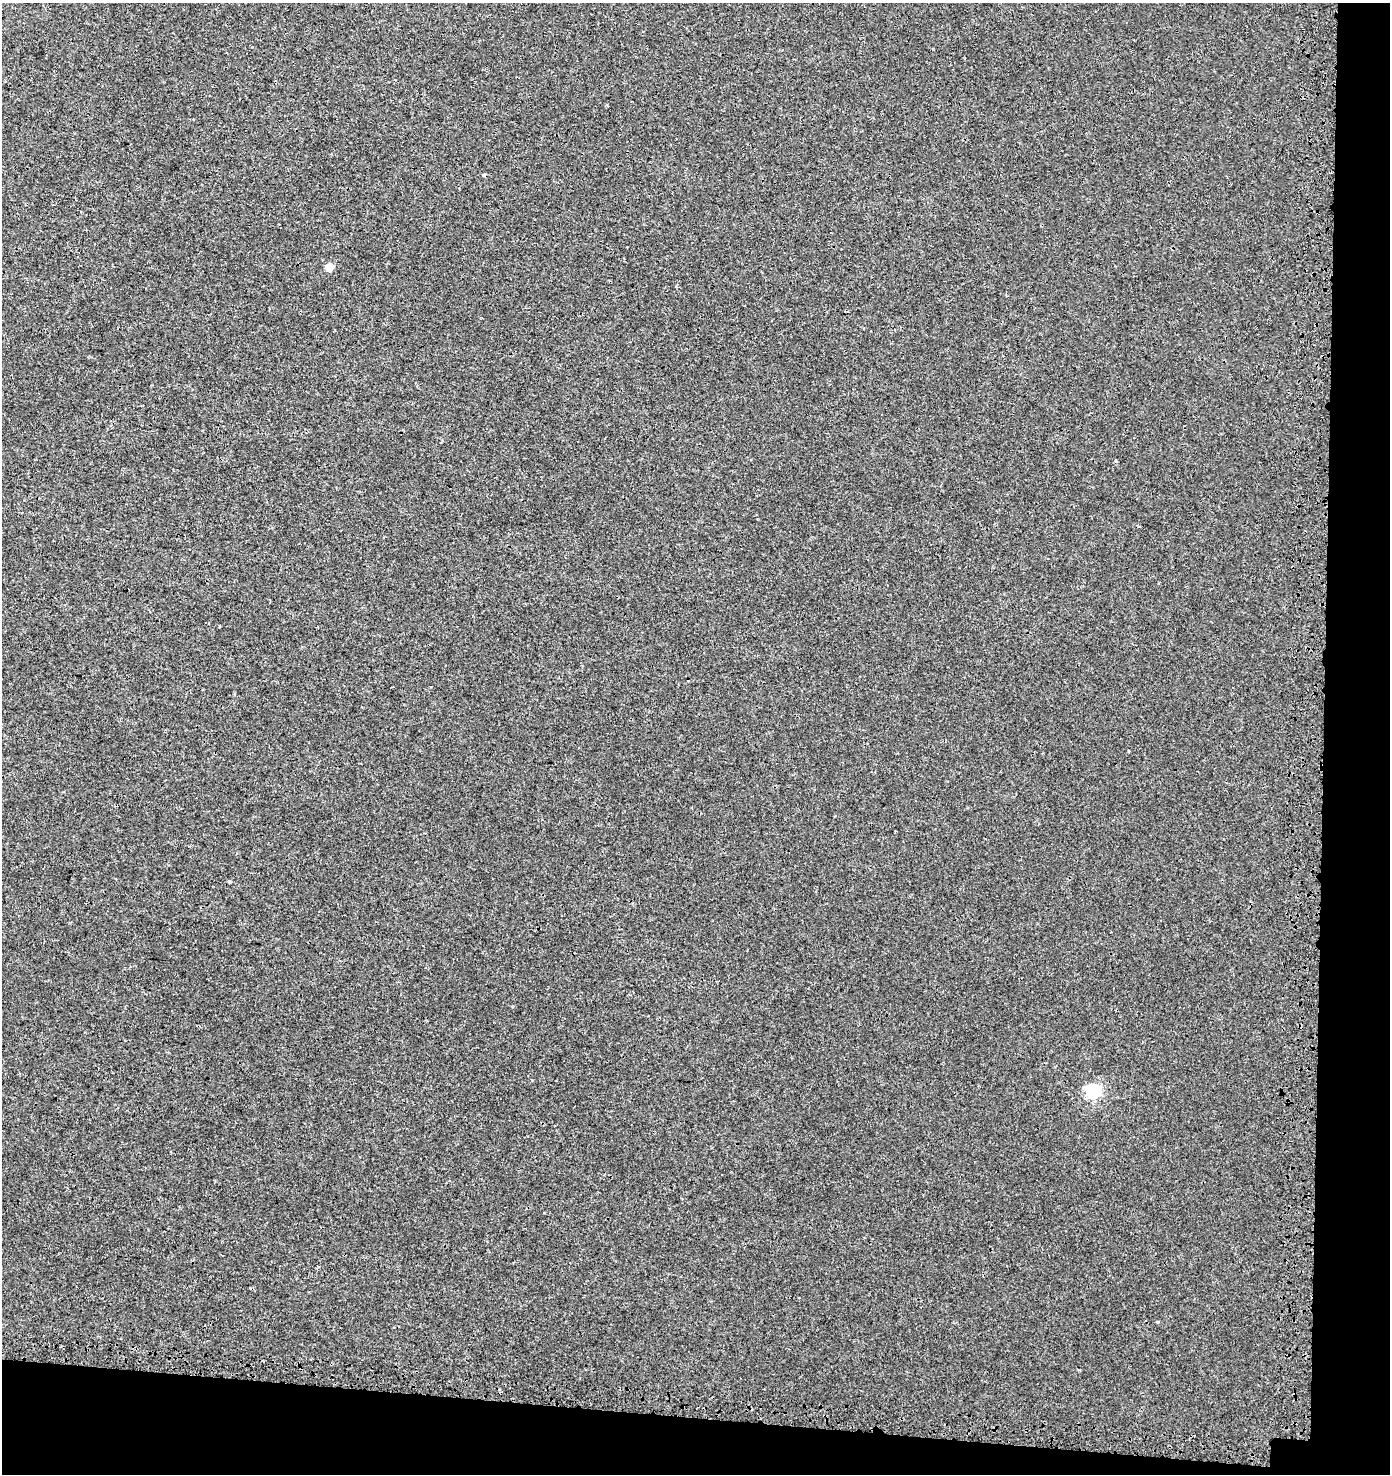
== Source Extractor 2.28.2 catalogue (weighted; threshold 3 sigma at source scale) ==
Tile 9 of 3 x 3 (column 3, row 3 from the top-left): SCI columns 3105-4492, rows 110-1581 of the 4870 x 4628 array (HDU 1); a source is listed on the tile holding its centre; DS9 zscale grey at full resolution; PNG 1392 x 1476 px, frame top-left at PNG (2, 3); no overlay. Shown black and unused: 9% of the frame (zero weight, under 3 of 4 exposures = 9% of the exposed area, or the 3 px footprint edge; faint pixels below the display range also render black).
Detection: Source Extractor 2.28.2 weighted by HDU 2 'WHT'; one run over the whole footprint, this tile lists its part. Background 0.00235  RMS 0.0026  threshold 0.0115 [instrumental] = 3 sigma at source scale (4.5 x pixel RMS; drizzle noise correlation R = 1.50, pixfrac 1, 0.0396/0.0396 arcsec/px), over >= 5 px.
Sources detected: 6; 1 cosmic-ray / hot-pixel residue — not listed; the other 5 listed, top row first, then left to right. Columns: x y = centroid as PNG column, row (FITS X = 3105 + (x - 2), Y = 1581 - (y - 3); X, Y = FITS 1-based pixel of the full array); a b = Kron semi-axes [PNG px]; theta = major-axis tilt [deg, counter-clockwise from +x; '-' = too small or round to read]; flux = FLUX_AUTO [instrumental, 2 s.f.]
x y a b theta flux
329 267 5 5 - 5.1
1116 461 4 3 - 0.36
229 882 4 3 - 0.35
1093 1091 6 6 - 42
1157 1322 4 4 - 0.24